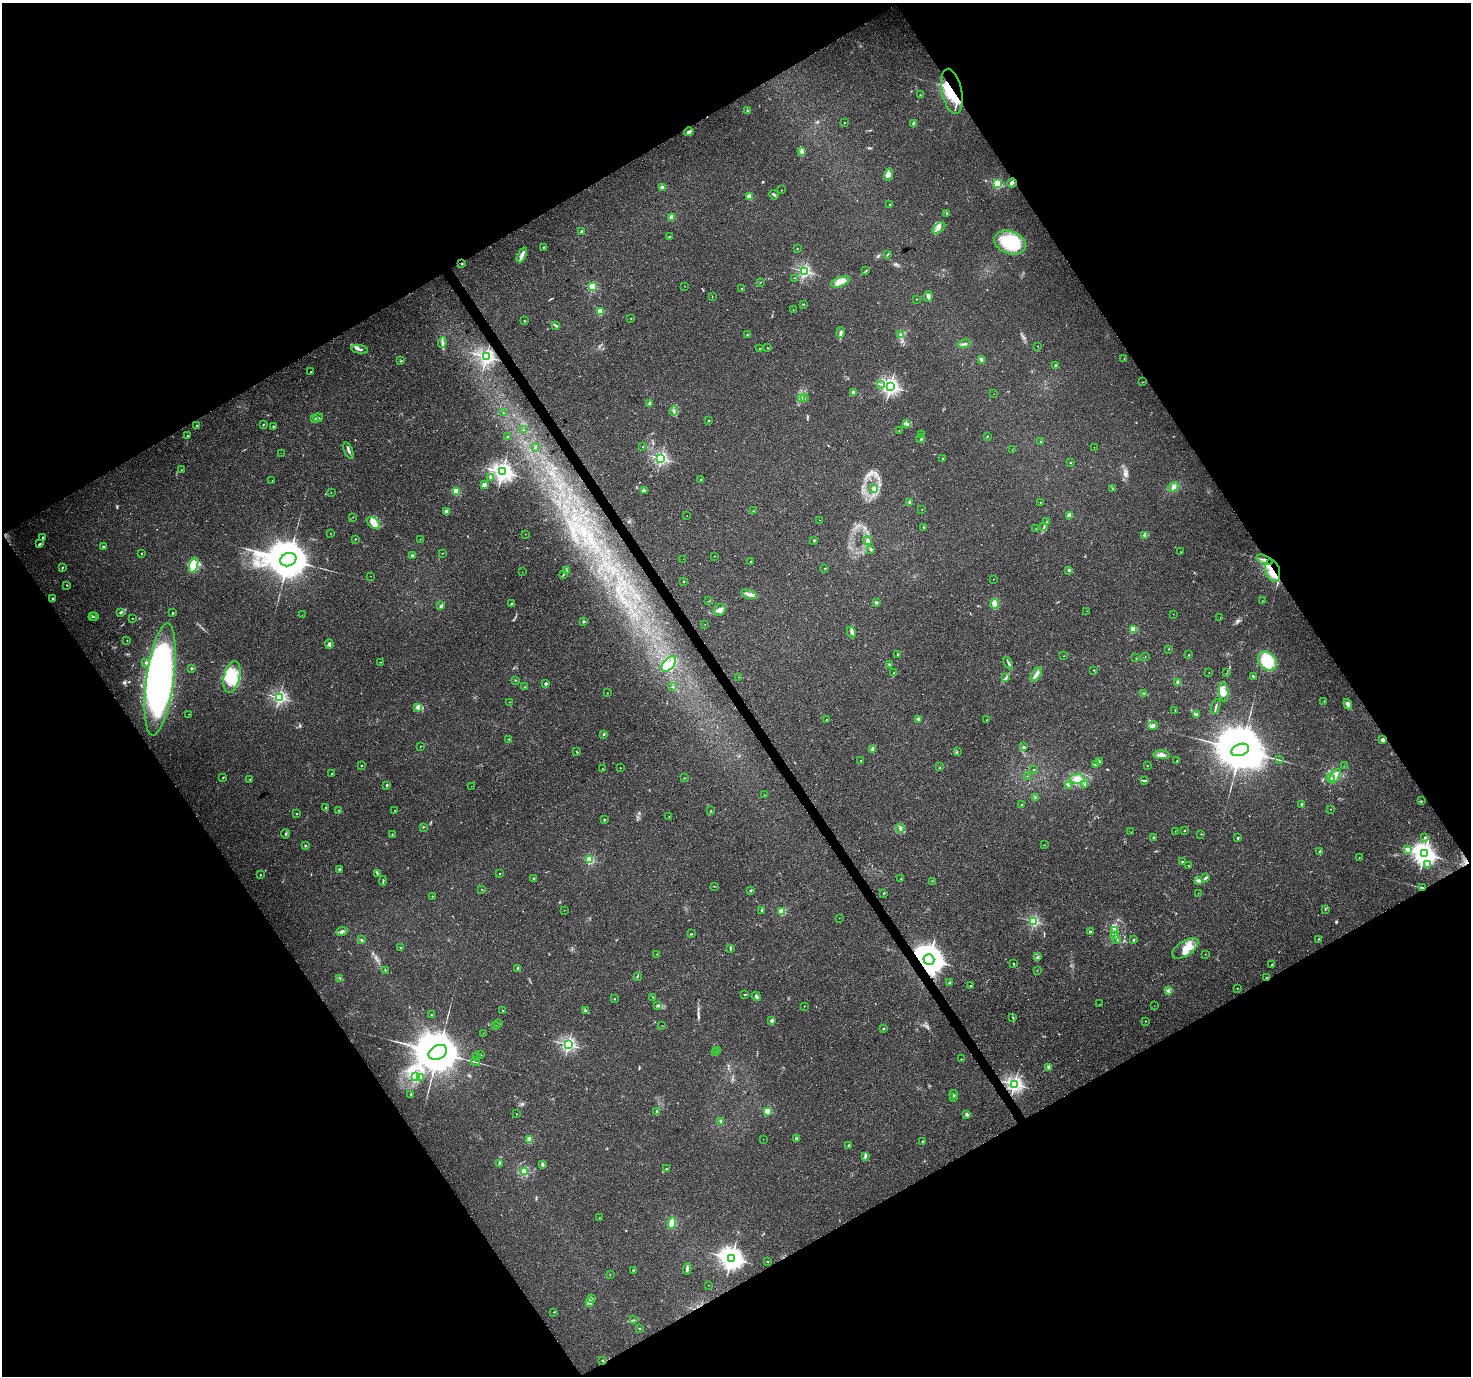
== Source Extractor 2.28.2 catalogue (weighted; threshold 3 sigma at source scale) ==
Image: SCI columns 7-5881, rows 178-5671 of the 5881 x 5789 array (HDU 1 of 3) = the unmasked area's bounding box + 8 px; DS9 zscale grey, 4 x 4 block average (1 PNG px = mean of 4 x 4 image px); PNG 1473 x 1378 px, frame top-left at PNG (2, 3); each listed source drawn as its Kron ellipse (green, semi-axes under 4 px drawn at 4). Shown black and unused: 48% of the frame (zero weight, under 3 of 4 exposures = <1% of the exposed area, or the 3 px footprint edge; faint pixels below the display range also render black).
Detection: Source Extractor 2.28.2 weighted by HDU 2 'WHT'. Background 0.0346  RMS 0.0036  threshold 0.0163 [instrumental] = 3 sigma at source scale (4.5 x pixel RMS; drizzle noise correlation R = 1.50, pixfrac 1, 0.0396/0.0396 arcsec/px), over >= 5 px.
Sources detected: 440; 2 too faint to see at this stretch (4 x 4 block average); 5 inside a brighter object's white glare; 1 long thin detection or spike segment (spike, bleed or trail) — neither listed nor drawn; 4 coinciding with a brighter row at this scale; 27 inside a brighter listed object's ellipse — not listed separately; the other 401 listed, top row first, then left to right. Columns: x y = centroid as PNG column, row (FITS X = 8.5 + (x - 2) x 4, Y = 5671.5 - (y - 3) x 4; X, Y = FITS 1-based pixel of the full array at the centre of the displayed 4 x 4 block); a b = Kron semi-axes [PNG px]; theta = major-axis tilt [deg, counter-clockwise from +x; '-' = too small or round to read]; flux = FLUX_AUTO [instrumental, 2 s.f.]
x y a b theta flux
952 91 23 10 -78 62
920 95 2 2 - 1.3
748 111 2 2 - 13
844 122 2 2 - 0.92
914 124 2 2 - 23
689 132 5 2 - 7.8
801 151 3 2 - 3
889 175 6 4 83 7.7
1012 183 4 3 - 5.6
997 184 2 2 - 220
662 187 3 3 - 3.5
781 190 2 2 - 1.9
774 195 5 2 - 4.2
749 196 2 2 - 52
889 204 2 2 - 2.2
946 214 3 2 - 1.7
672 218 2 2 - 55
939 228 7 3 40 8.4
581 231 3 2 - 2
669 237 2 2 - 0.95
1010 243 16 11 -19 140
544 247 2 2 - 5.4
797 248 2 2 - 1.1
522 255 8 3 64 9.1
887 255 2 2 - 0.9
462 264 2 2 - 3.9
804 271 2 2 - 470
866 271 3 2 - 0.91
795 278 2 2 - 0.67
761 282 2 2 - 0.63
840 282 10 4 21 36
685 286 2 2 - 0.67
592 287 2 2 - 190
741 289 2 2 - 0.98
928 296 5 3 - 4.7
712 297 2 2 - 0.66
917 299 2 2 - 0.79
804 304 2 2 - 1.3
793 310 2 2 - 0.5
600 312 2 2 - 100
631 318 2 2 - 2
524 321 2 2 - 1.2
555 325 3 2 - 2.3
841 332 5 3 - 5.6
747 335 2 2 - 1.8
900 335 3 3 - 3.4
442 343 5 3 - 5.1
964 344 6 2 15 3.3
1038 346 2 2 - 0.5
768 348 2 2 - 1.1
360 349 9 2 -10 5.8
760 349 2 2 - 3.9
486 357 2 2 - 740
981 359 4 2 - 1.3
1124 359 2 2 - 0.57
401 361 2 2 - 1.3
1056 366 2 2 - 20
311 372 2 2 - 1.4
1143 382 2 2 - 0.58
881 384 2 2 - 0.93
890 387 2 2 - 920
853 393 2 2 - 34
994 394 2 2 - 0.33
804 398 2 2 - 1.2
801 399 4 2 - 2.6
649 403 3 3 - 3.9
674 411 4 2 - 2.4
504 413 2 2 - 1.1
314 418 2 2 - 0.9
318 418 5 2 - 3.4
708 420 2 2 - 2.5
263 424 2 2 - 1.9
906 424 2 2 - 1.5
197 425 2 2 - 0.72
273 427 2 2 - 5.5
523 430 2 2 - 1.5
899 430 2 2 - 0.56
922 434 2 2 - 1.9
187 435 3 2 - 1.2
507 437 3 2 - 0.89
987 437 2 2 - 0.83
921 439 4 2 - 3.4
1041 442 2 2 - 3.9
535 447 2 2 - 0.91
643 447 2 2 - 0.95
1094 447 2 2 - 0.5
348 450 8 2 -68 6.8
1012 450 2 2 - 0.34
281 453 2 2 - 0.42
661 458 2 2 - 530
942 458 2 2 - 3.5
1071 462 2 2 - 1
181 470 2 2 - 0.9
502 472 3 3 - 1300
490 477 2 2 - 4.6
272 480 2 2 - 0.44
701 480 2 2 - 2.5
484 485 2 2 - 44
1173 487 5 4 - 7.1
873 489 2 2 - 16
1113 489 2 2 - 1.4
644 490 3 2 - 1.8
456 491 2 2 - 120
331 492 2 2 - 1.3
910 502 4 3 - 3.3
1040 502 2 2 - 0.69
922 510 2 2 - 0.52
754 511 2 2 - 0.68
446 512 2 2 - 37
1070 515 2 2 - 60
687 516 2 2 - 0.41
353 517 2 2 - 0.62
819 520 2 2 - 0.37
1047 522 2 2 - 0.91
373 523 8 5 -39 19
1044 526 3 2 - 2.1
923 527 2 2 - 2.8
1036 529 2 2 - 0.79
330 533 2 2 - 0.48
525 534 2 2 - 0.43
1145 535 3 2 - 3.2
43 537 2 2 - 2.6
355 539 2 2 - 1.3
420 539 2 2 - 0.48
814 540 3 2 - 1.8
867 540 5 3 - 6.8
40 544 3 2 - 2.8
103 547 2 2 - 5.5
870 549 4 3 - 3.7
1180 552 2 2 - 0.55
141 553 2 2 - 1.5
442 553 2 2 - 0.77
412 556 2 2 - 15
714 556 2 2 - 0.56
683 559 2 2 - 0.77
288 560 8 6 22 13000
1264 560 8 2 -23 6.9
751 562 3 2 - 1.6
194 565 8 4 72 22
62 567 3 2 - 1.4
825 568 2 2 - 2.2
567 570 2 2 - 1.1
1069 570 2 2 - 14
1273 571 11 7 -72 33
522 572 2 2 - 0.41
563 574 2 2 - 1.1
371 576 2 2 - 0.47
993 580 2 2 - 0.88
683 581 2 2 - 3.7
67 585 2 2 - 1.4
749 594 8 3 -17 9
53 599 2 2 - 12
709 601 2 2 - 0.62
1262 601 2 2 - 0.51
876 602 2 2 - 13
511 604 2 2 - 8.8
994 604 5 3 - 20
441 606 3 2 - 2.9
720 610 6 5 - 11
1087 611 2 2 - 0.61
121 612 4 2 - 2.8
173 613 2 2 - 2.2
1173 614 2 2 - 0.65
302 615 2 2 - 0.33
92 616 2 2 - 4.2
95 617 2 2 - 1.3
1220 617 2 2 - 0.41
132 618 2 2 - 0.78
583 621 2 2 - 12
705 624 2 2 - 0.74
1133 629 2 2 - 110
851 632 6 3 -65 5.5
127 641 2 2 - 0.98
329 644 4 3 - 4
1169 649 2 2 - 1.5
898 654 2 2 - 4.4
1189 655 2 2 - 2.2
1064 656 2 2 - 0.74
1145 657 2 2 - 0.54
1136 658 2 2 - 0.68
1267 661 10 8 -45 75
380 662 2 2 - 0.58
146 663 2 2 - 5.5
1008 663 7 2 -64 3.5
669 664 9 5 48 20
889 664 3 2 - 2.1
191 668 2 2 - 11
1094 670 2 2 - 0.98
894 673 2 2 - 0.92
1209 673 2 2 - 0.49
1227 673 2 2 - 0.57
1036 674 8 3 57 7.8
232 677 16 8 77 49
739 677 2 2 - 0.79
1253 677 3 2 - 2.5
1006 678 3 2 - 2.2
160 679 56 13 82 700
515 680 2 2 - 0.79
1178 682 2 2 - 37
546 684 2 2 - 13
672 686 2 2 - 1.5
525 687 3 2 - 1.5
1224 692 10 4 -85 13
607 693 2 2 - 0.69
1144 693 2 2 - 0.96
279 697 2 2 - 540
1324 701 2 2 - 0.87
509 702 2 2 - 0.49
1348 704 5 3 - 8.7
1216 706 8 2 74 3.6
418 707 2 2 - 51
1175 710 2 2 - 0.81
188 714 2 2 - 0.42
1197 715 3 2 - 2.8
918 719 3 2 - 4.1
827 720 2 2 - 2.6
986 720 2 2 - 0.61
1153 726 5 4 - 9.8
604 734 3 2 - 3.5
508 739 2 2 - 0.67
1383 740 2 2 - 29
420 746 2 2 - 1.1
1024 746 2 2 - 0.84
873 749 4 2 - 3.1
1240 750 9 5 20 16000
576 751 2 2 - 0.81
957 752 2 2 - 1
1162 755 8 4 -5 9.4
1279 760 2 2 - 1.1
861 761 2 2 - 4.4
1099 761 4 2 - 2.8
1177 761 2 2 - 2.3
361 765 2 2 - 1.2
1096 765 3 2 - 2.8
1147 766 2 2 - 1.6
1344 766 2 2 - 0.29
940 767 2 2 - 0.44
620 768 2 2 - 1.6
602 769 2 2 - 1.6
1033 769 2 2 - 0.53
331 774 2 2 - 0.76
1027 776 2 2 - 0.43
1335 776 8 3 56 9.2
223 777 2 2 - 1.4
685 778 2 2 - 0.68
1330 778 2 2 - 2.3
250 779 2 2 - 0.96
1077 779 7 5 0 19
1145 781 4 2 - 2.8
387 785 2 2 - 10
1068 785 3 2 - 1.8
1084 785 3 2 - 2
471 786 2 2 - 0.82
764 795 2 2 - 0.39
1035 797 3 2 - 1.6
1422 801 2 2 - 0.52
1302 804 3 2 - 5.2
1021 805 2 2 - 1.5
325 808 2 2 - 2.6
1330 809 2 2 - 1.2
339 810 3 2 - 1.9
394 810 2 2 - 0.57
710 811 2 2 - 1
297 814 2 2 - 0.88
669 817 2 2 - 0.71
604 819 2 2 - 2.2
423 827 3 2 - 1.2
900 828 4 2 - 3.2
1175 831 2 2 - 0.34
1184 831 2 2 - 2.1
1131 832 2 2 - 0.38
285 834 4 2 - 2.1
1201 834 2 2 - 0.8
392 835 2 2 - 1.3
1425 837 2 2 - 2.6
1154 838 2 2 - 9.2
1238 838 2 2 - 8.2
1044 845 2 2 - 0.74
305 846 2 2 - 1.6
1407 849 2 2 - 20
1320 851 3 2 - 2.6
1424 854 4 3 - 1900
1359 857 2 2 - 1.8
590 860 2 2 - 180
1182 862 2 2 - 9.4
1427 865 2 2 - 8.6
1189 866 2 2 - 0.82
339 869 2 2 - 10
377 873 3 2 - 1.6
500 873 2 2 - 2.7
260 875 2 2 - 3.1
533 878 2 2 - 2.3
1206 878 4 2 - 4.7
901 879 2 2 - 2.9
1198 880 4 2 - 3.2
383 881 5 2 - 2.9
932 881 2 2 - 0.58
714 886 2 2 - 1.3
1422 888 3 2 - 2
481 889 2 2 - 0.52
751 890 2 2 - 1.6
883 893 2 2 - 2.3
1198 893 2 2 - 0.64
432 896 2 2 - 2
1325 909 2 2 - 1.3
564 910 2 2 - 0.49
762 910 2 2 - 11
781 912 2 2 - 120
839 918 2 2 - 0.34
1034 921 2 2 - 320
1115 930 3 3 - 4.6
342 931 6 3 23 5.1
1090 932 2 2 - 13
691 934 4 2 - 1.4
1115 936 3 2 - 2.8
1117 939 2 2 - 0.78
1318 939 2 2 - 1.1
361 940 3 2 - 2
1133 940 2 2 - 6.6
401 948 2 2 - 1.6
1185 948 15 7 34 31
730 949 3 2 - 2
657 954 2 2 - 0.53
1205 954 2 2 - 0.61
1038 957 2 2 - 1
929 960 5 5 - 5300
1014 963 2 2 - 1.1
1272 964 2 2 - 0.99
518 968 2 2 - 12
385 970 2 2 - 0.73
1037 971 2 2 - 0.55
638 976 2 2 - 0.82
340 978 2 2 - 0.77
1267 978 2 2 - 2.2
950 983 3 2 - 2.2
971 986 2 2 - 1
1237 988 2 2 - 1.4
1168 991 2 2 - 2.3
745 994 3 2 - 1.9
756 996 5 3 - 4.9
653 997 2 2 - 0.64
614 999 2 2 - 1.1
1099 1004 2 2 - 0.37
658 1006 3 2 - 3
804 1006 2 2 - 0.96
1154 1006 2 2 - 0.52
502 1010 2 2 - 0.89
585 1010 3 2 - 1.3
431 1015 2 2 - 3.3
1013 1017 2 2 - 1.3
772 1021 2 2 - 18
1146 1021 2 2 - 0.77
499 1023 2 2 - 0.87
495 1026 2 2 - 1.4
662 1026 2 2 - 0.5
883 1029 3 2 - 1.4
483 1033 2 2 - 0.38
568 1045 2 2 - 580
717 1051 3 2 - 2.6
438 1052 10 6 26 18000
716 1053 2 2 - 3.2
481 1055 2 2 - 0.64
476 1057 2 2 - 0.63
961 1059 2 2 - 0.68
475 1062 5 2 - 1.7
1049 1067 2 2 - 37
416 1077 2 2 - 1
420 1077 2 2 - 0.88
1014 1084 2 2 - 740
411 1094 2 2 - 6
954 1094 4 2 - 3.2
953 1097 2 2 - 3.4
768 1111 2 2 - 120
656 1112 3 2 - 1.6
517 1114 2 2 - 1.5
967 1114 3 3 - 4.4
721 1121 3 3 - 2.6
797 1138 3 2 - 2.9
763 1139 2 2 - 0.37
529 1140 2 2 - 80
923 1141 2 2 - 10
849 1145 2 2 - 7.4
866 1157 3 3 - 3.3
500 1163 2 2 - 20
542 1164 4 2 - 3.1
667 1168 2 2 - 2
524 1171 4 2 - 2.9
599 1218 2 2 - 2.1
672 1223 5 4 - 17
731 1258 4 3 - 1900
768 1262 2 2 - 0.98
687 1269 6 2 86 6.4
633 1270 2 2 - 1.4
610 1274 2 2 - 0.41
709 1285 2 2 - 0.47
591 1298 2 2 - 1.7
589 1303 4 3 - 3.9
554 1312 2 2 - 1.3
634 1320 2 2 - 0.66
639 1328 2 2 - 1.1
602 1360 2 2 - 1.3
Overlapping masked pixels (flux is a lower limit): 8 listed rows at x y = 952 91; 1264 560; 1273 571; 160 679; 1422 888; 929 960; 1267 978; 1014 1084
Diffuse or blended objects may show on this block-average render without a row.